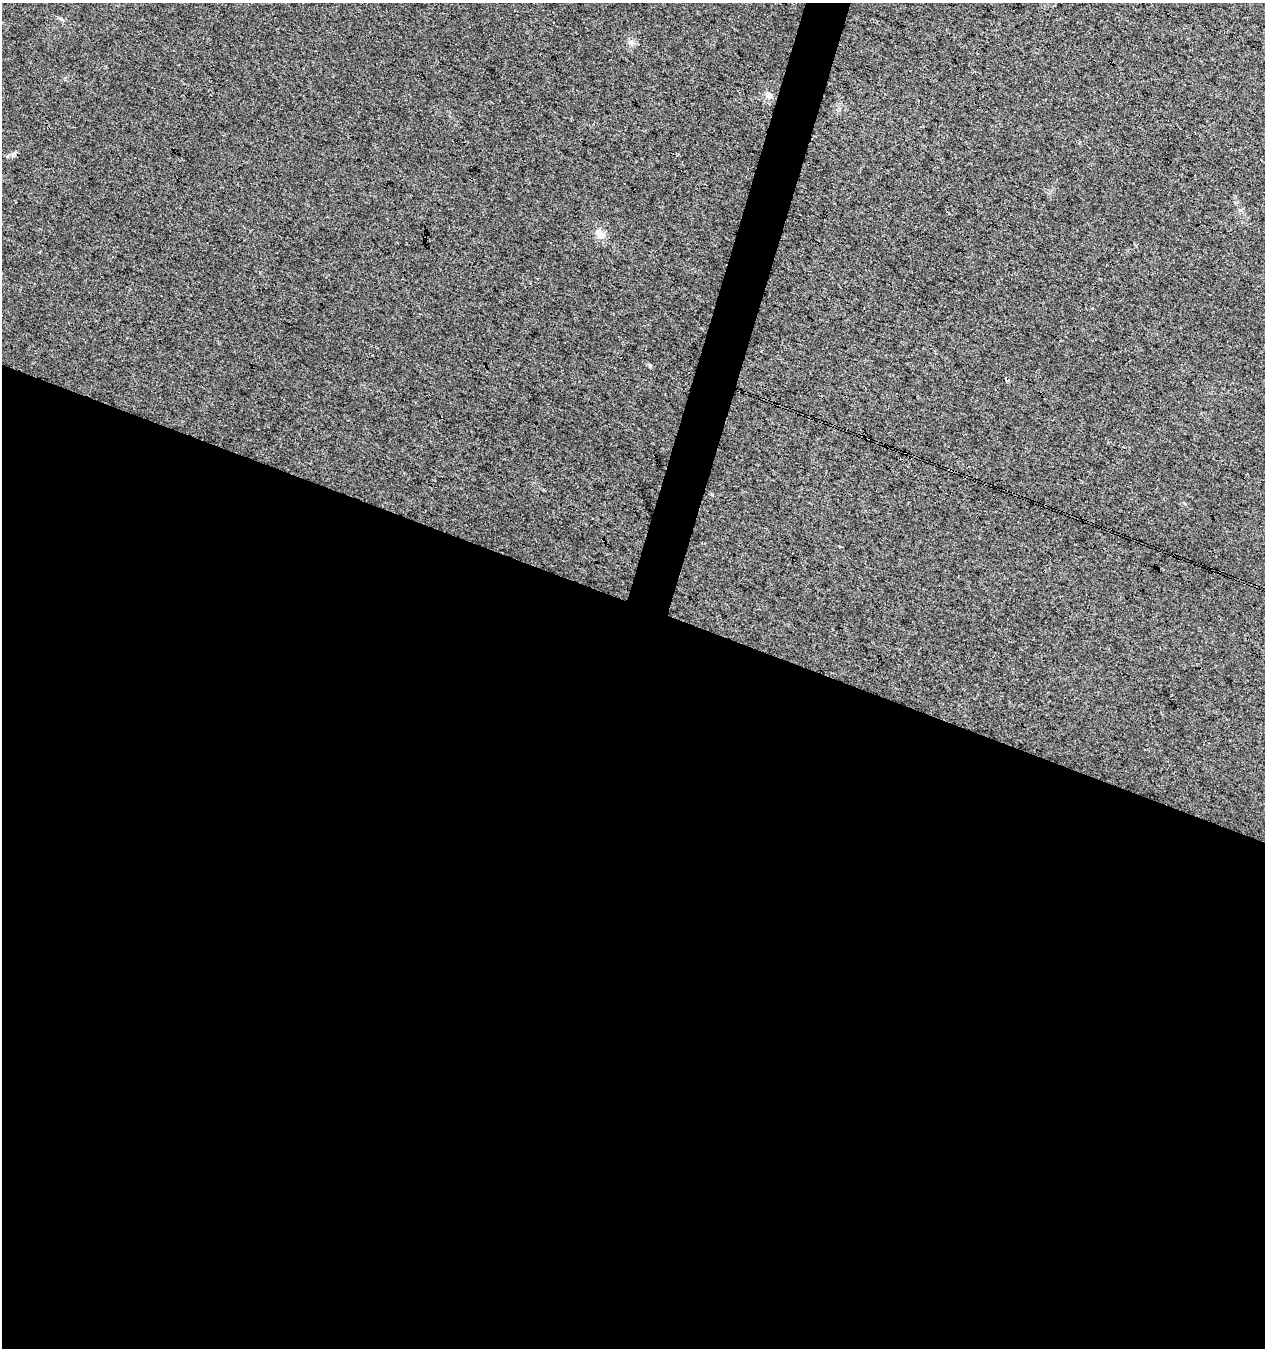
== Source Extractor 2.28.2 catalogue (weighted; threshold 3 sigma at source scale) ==
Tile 14 of 4 x 4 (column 2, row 4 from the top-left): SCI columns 1543-2805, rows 2-1347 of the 5549 x 5394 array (HDU 1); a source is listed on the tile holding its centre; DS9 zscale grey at full resolution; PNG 1267 x 1350 px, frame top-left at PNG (2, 3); no overlay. Shown black and unused: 57% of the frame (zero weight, under 3 of 4 exposures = <1% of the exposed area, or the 3 px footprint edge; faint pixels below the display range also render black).
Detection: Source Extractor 2.28.2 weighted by HDU 2 'WHT'; one run over the whole footprint, this tile lists its part. Background 0.00855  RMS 0.0049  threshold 0.0222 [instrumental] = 3 sigma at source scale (4.5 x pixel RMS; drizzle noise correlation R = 1.50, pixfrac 1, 0.0396/0.0396 arcsec/px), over >= 5 px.
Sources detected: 5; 1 cosmic-ray / hot-pixel residue — not listed; the other 4 listed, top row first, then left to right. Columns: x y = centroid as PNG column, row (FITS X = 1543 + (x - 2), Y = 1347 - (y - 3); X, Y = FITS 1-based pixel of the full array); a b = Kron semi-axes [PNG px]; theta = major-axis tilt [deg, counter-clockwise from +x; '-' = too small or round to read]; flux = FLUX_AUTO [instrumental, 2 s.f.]
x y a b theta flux
768 95 10 7 -27 1.9
600 234 15 10 -44 4
1007 380 4 3 - 2.3
839 546 3 3 - 0.43
Overlapping masked pixels (flux is a lower limit): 1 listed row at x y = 1007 380